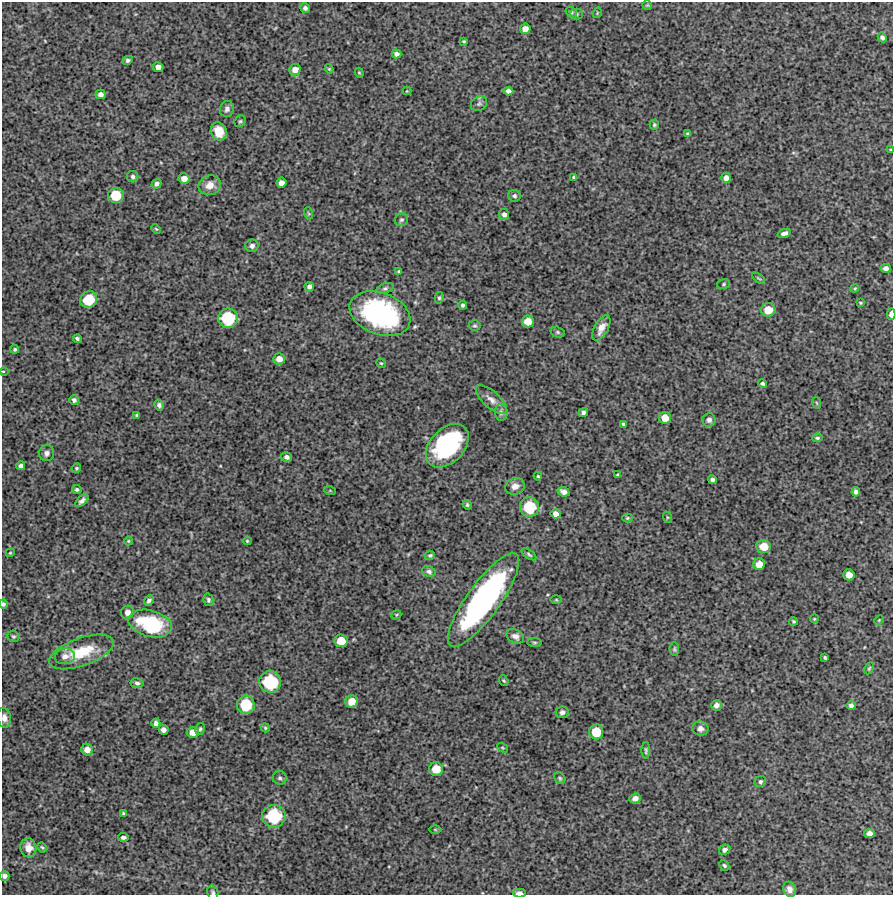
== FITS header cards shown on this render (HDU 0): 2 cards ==
NAXIS1  =                  891 /Length X axis
NAXIS2  =                  893 /Length Y axis

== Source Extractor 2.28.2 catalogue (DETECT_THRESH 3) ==
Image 891 x 893 px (HDU 0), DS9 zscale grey, 1 PNG px = 1 image px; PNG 895 x 897 px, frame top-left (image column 1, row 893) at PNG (2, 2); each listed source drawn as its Kron ellipse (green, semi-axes under 4 px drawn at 4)
Background 4410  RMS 340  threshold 1010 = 3 sigma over >= 5 px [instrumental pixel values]
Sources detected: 160; all 160 listed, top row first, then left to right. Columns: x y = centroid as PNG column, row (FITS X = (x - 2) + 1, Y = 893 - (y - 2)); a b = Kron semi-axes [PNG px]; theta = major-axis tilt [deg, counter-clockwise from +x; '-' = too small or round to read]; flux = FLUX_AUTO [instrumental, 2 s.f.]
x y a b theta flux
647 5 5 5 - 2.5e+04
305 8 5 4 - 6.5e+04
571 12 6 5 - 4.5e+04
597 13 5 3 - 2.0e+04
576 14 6 5 - 4.1e+04
525 29 5 5 - 1.4e+05
882 37 5 4 - 5.6e+04
464 41 3 3 - 2.9e+04
396 54 5 4 - 7.9e+04
128 60 5 4 - 4.8e+04
158 67 5 5 - 1.2e+05
329 69 5 4 - 2.5e+04
295 70 6 5 - 1.5e+05
359 73 5 4 - 2.9e+04
407 91 4 4 - 2.0e+04
508 91 5 4 - 8.0e+04
101 94 5 4 - 9.6e+04
479 104 9 6 33 6.1e+04
227 109 8 7 - 8.6e+04
240 121 6 5 - 3.6e+04
654 125 5 4 - 3.4e+04
219 131 9 7 -64 3.6e+05
688 134 4 4 - 4.7e+04
891 150 4 3 - 2.3e+04
133 177 6 5 - 5.3e+04
574 177 4 3 - 3.3e+04
726 178 5 4 - 1.0e+05
184 179 5 5 - 1.5e+05
281 183 5 5 - 1.2e+05
157 184 5 4 - 6.9e+04
210 185 11 9 18 2.0e+05
116 195 8 7 - 5.6e+05
514 196 6 6 - 5.0e+04
308 213 6 4 -70 2.8e+04
504 214 5 5 - 7.9e+04
401 220 7 6 - 5.5e+04
156 229 5 3 - 2.2e+04
784 233 6 4 19 9.4e+04
252 246 7 6 - 7.1e+04
886 268 5 4 - 9.3e+04
399 271 3 3 - 3.1e+04
758 278 7 3 -35 2.7e+04
724 284 6 5 - 3.5e+04
309 287 5 4 - 6.4e+04
385 288 9 4 18 5.0e+04
855 288 4 3 - 2.3e+04
439 298 6 4 75 3.6e+04
89 300 9 8 - 6.5e+05
860 303 4 3 - 2.5e+04
463 305 4 3 - 4.6e+04
768 310 7 6 - 3.1e+05
380 314 32 21 -21 3.8e+06
891 314 6 3 87 9.9e+04
228 318 10 9 - 9.8e+05
528 321 6 6 - 2.4e+05
474 326 6 5 - 3.9e+04
601 328 14 7 61 2.0e+05
557 332 7 5 -16 4.3e+04
77 339 4 3 - 4.8e+04
15 349 4 4 - 3.6e+04
279 359 6 5 - 1.4e+05
381 363 5 4 - 2.7e+04
3 371 4 3 - 2.1e+04
762 383 4 3 - 4.1e+04
491 399 19 8 -42 1.7e+05
74 400 4 4 - 6.2e+04
817 403 6 3 -70 2.3e+04
159 405 5 5 - 5.8e+04
501 412 8 6 -84 6.7e+04
583 412 5 4 - 6.3e+04
137 415 4 3 - 3.1e+04
665 418 6 6 - 2.4e+05
709 420 7 6 - 7.8e+04
623 424 4 3 - 4.3e+04
817 438 5 3 - 3.2e+04
447 446 25 17 47 2.6e+06
47 453 8 7 - 8.6e+04
287 457 5 5 - 7.7e+04
21 466 4 4 - 6.3e+04
76 468 5 4 - 3.1e+04
618 475 3 3 - 3.2e+04
538 476 4 3 - 2.4e+04
712 480 4 4 - 5.7e+04
515 486 10 8 18 1.4e+05
77 489 4 4 - 3.7e+04
330 491 6 4 -19 2.4e+04
563 492 6 4 -23 9.6e+04
856 492 5 4 - 7.4e+04
82 501 8 4 44 8.3e+04
467 505 5 4 - 3.7e+04
529 507 9 9 - 8.2e+05
556 514 5 5 - 1.1e+05
667 517 6 4 -72 2.7e+04
627 518 5 4 - 3.1e+04
128 541 4 4 - 2.2e+04
247 541 4 3 - 2.4e+04
764 547 7 6 - 3.1e+05
10 553 4 3 - 2.2e+04
529 554 8 4 -35 3.9e+04
430 555 5 4 - 3.7e+04
759 564 6 5 - 2.2e+05
429 572 7 5 -27 5.6e+04
849 575 5 5 - 1.7e+05
149 600 5 4 - 5.9e+04
208 600 6 5 - 4.4e+04
484 600 56 16 54 5.7e+06
556 600 6 4 0 2.4e+04
3 604 5 4 - 4.0e+04
127 612 7 6 - 1.2e+05
396 615 5 4 - 2.4e+04
814 619 4 3 - 2.1e+04
879 620 5 3 - 1.9e+04
793 621 4 4 - 3.3e+04
150 624 22 13 -15 1.4e+06
13 636 6 5 - 4.3e+04
515 636 9 6 -29 1.1e+05
341 641 6 6 - 3.5e+05
535 643 7 4 -6 3.3e+04
674 649 7 5 -84 3.8e+04
82 652 34 14 20 7.6e+05
65 656 10 8 11 1.2e+05
825 658 4 3 - 3.0e+04
869 668 6 4 64 3.0e+04
504 681 5 3 - 3.2e+04
270 682 11 10 - 1.2e+06
137 683 6 5 - 5.2e+04
352 702 6 6 - 2.5e+05
246 705 9 9 - 7.5e+05
716 705 5 5 - 9.2e+04
851 705 4 4 - 6.7e+04
562 712 6 6 - 6.5e+04
4 718 10 6 -82 1.1e+05
156 723 4 4 - 7.7e+04
265 728 4 3 - 2.5e+04
200 729 6 4 75 3.7e+04
700 729 8 7 - 8.7e+04
164 730 5 4 - 9.0e+04
193 732 6 5 - 1.9e+05
596 732 7 7 - 4.6e+05
503 748 6 3 -31 2.2e+04
87 750 6 5 - 1.6e+05
646 750 8 4 86 4.2e+04
436 769 7 7 - 3.3e+05
280 778 7 6 - 6.2e+04
560 778 6 5 - 3.6e+04
760 781 6 5 - 5.3e+04
635 798 6 5 - 1.0e+05
123 813 4 3 - 2.9e+04
274 816 11 11 - 1.2e+06
435 830 6 4 -1 2.4e+04
869 833 5 5 - 1.0e+05
123 837 5 4 - 6.2e+04
42 847 5 3 - 3.2e+04
28 848 9 8 - 2.1e+05
725 850 6 5 - 6.4e+04
724 865 5 4 - 4.1e+04
5 876 5 4 - 7.0e+04
790 889 8 6 -66 1.2e+05
213 892 7 5 -73 4.5e+04
519 893 6 3 -1 1.0e+05
At the frame edge (FLAGS 8, measured only in part): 8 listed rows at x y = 891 150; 891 314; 3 371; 3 604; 4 718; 5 876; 213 892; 519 893